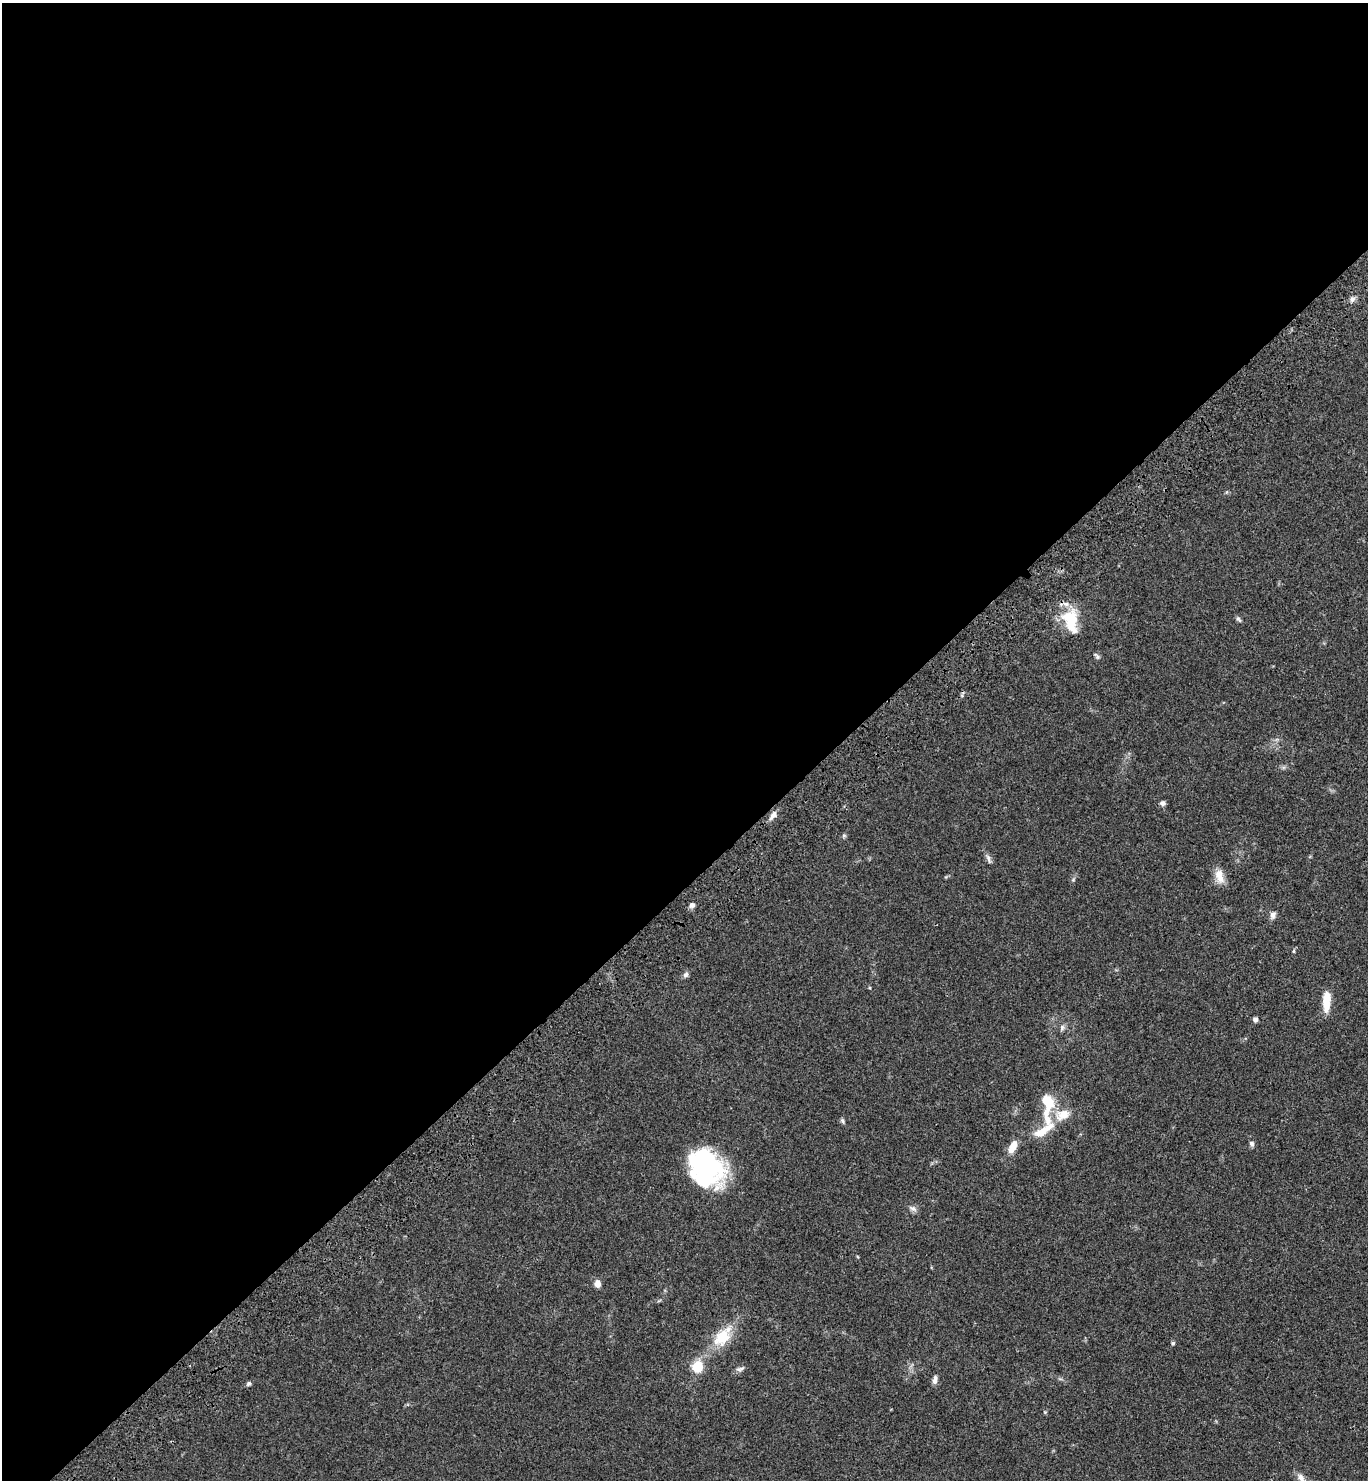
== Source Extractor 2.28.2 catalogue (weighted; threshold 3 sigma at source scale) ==
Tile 2 of 4 x 4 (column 2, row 1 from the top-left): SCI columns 1611-2976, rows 4536-6013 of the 6096 x 6112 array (HDU 1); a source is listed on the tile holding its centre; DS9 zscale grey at full resolution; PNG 1370 x 1482 px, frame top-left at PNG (2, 3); no overlay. Shown black and unused: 60% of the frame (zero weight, under 3 of 4 exposures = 6% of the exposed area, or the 3 px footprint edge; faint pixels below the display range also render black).
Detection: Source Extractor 2.28.2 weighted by HDU 2 'WHT'; one run over the whole footprint, this tile lists its part. Background 0.047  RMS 0.0053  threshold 0.024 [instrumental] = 3 sigma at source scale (4.5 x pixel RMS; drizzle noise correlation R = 1.50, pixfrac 1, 0.05/0.05 arcsec/px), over >= 5 px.
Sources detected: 37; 3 inside a brighter object's white glare — not listed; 1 inside a brighter listed object's ellipse — not listed separately; the other 33 listed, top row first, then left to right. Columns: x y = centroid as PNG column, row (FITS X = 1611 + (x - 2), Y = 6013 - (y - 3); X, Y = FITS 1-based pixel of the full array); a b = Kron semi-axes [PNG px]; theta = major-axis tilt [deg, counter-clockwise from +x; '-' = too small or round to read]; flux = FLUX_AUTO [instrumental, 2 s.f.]
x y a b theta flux
1352 299 8 6 58 1.8
1238 619 10 5 -55 1.1
1071 620 30 16 -78 20
1096 656 11 5 -43 1.2
1163 803 7 7 - 1.4
773 815 14 6 54 2.7
844 836 7 5 70 0.87
988 859 16 5 -69 1.8
1219 876 21 11 -77 5.9
1073 880 6 4 19 0.66
692 905 7 7 - 1.8
1273 915 10 7 78 2.3
1294 951 6 4 89 0.64
686 975 8 6 58 1.5
1326 1001 23 8 86 10
1255 1019 5 4 - 1.9
1062 1028 10 6 82 1.5
1047 1102 34 12 -90 18
1062 1115 23 15 19 9.2
843 1121 8 5 -55 0.99
1252 1144 7 5 -62 1.4
1013 1146 16 8 64 6.7
708 1166 39 31 -41 64
913 1208 12 7 -25 2
597 1283 8 7 - 3.2
722 1337 27 19 47 16
1173 1343 5 5 - 0.84
697 1367 10 9 - 13
741 1368 9 5 35 1.6
935 1379 11 6 79 2.2
249 1383 7 5 44 1.1
1045 1412 5 5 - 0.56
1300 1477 12 8 -64 3.3